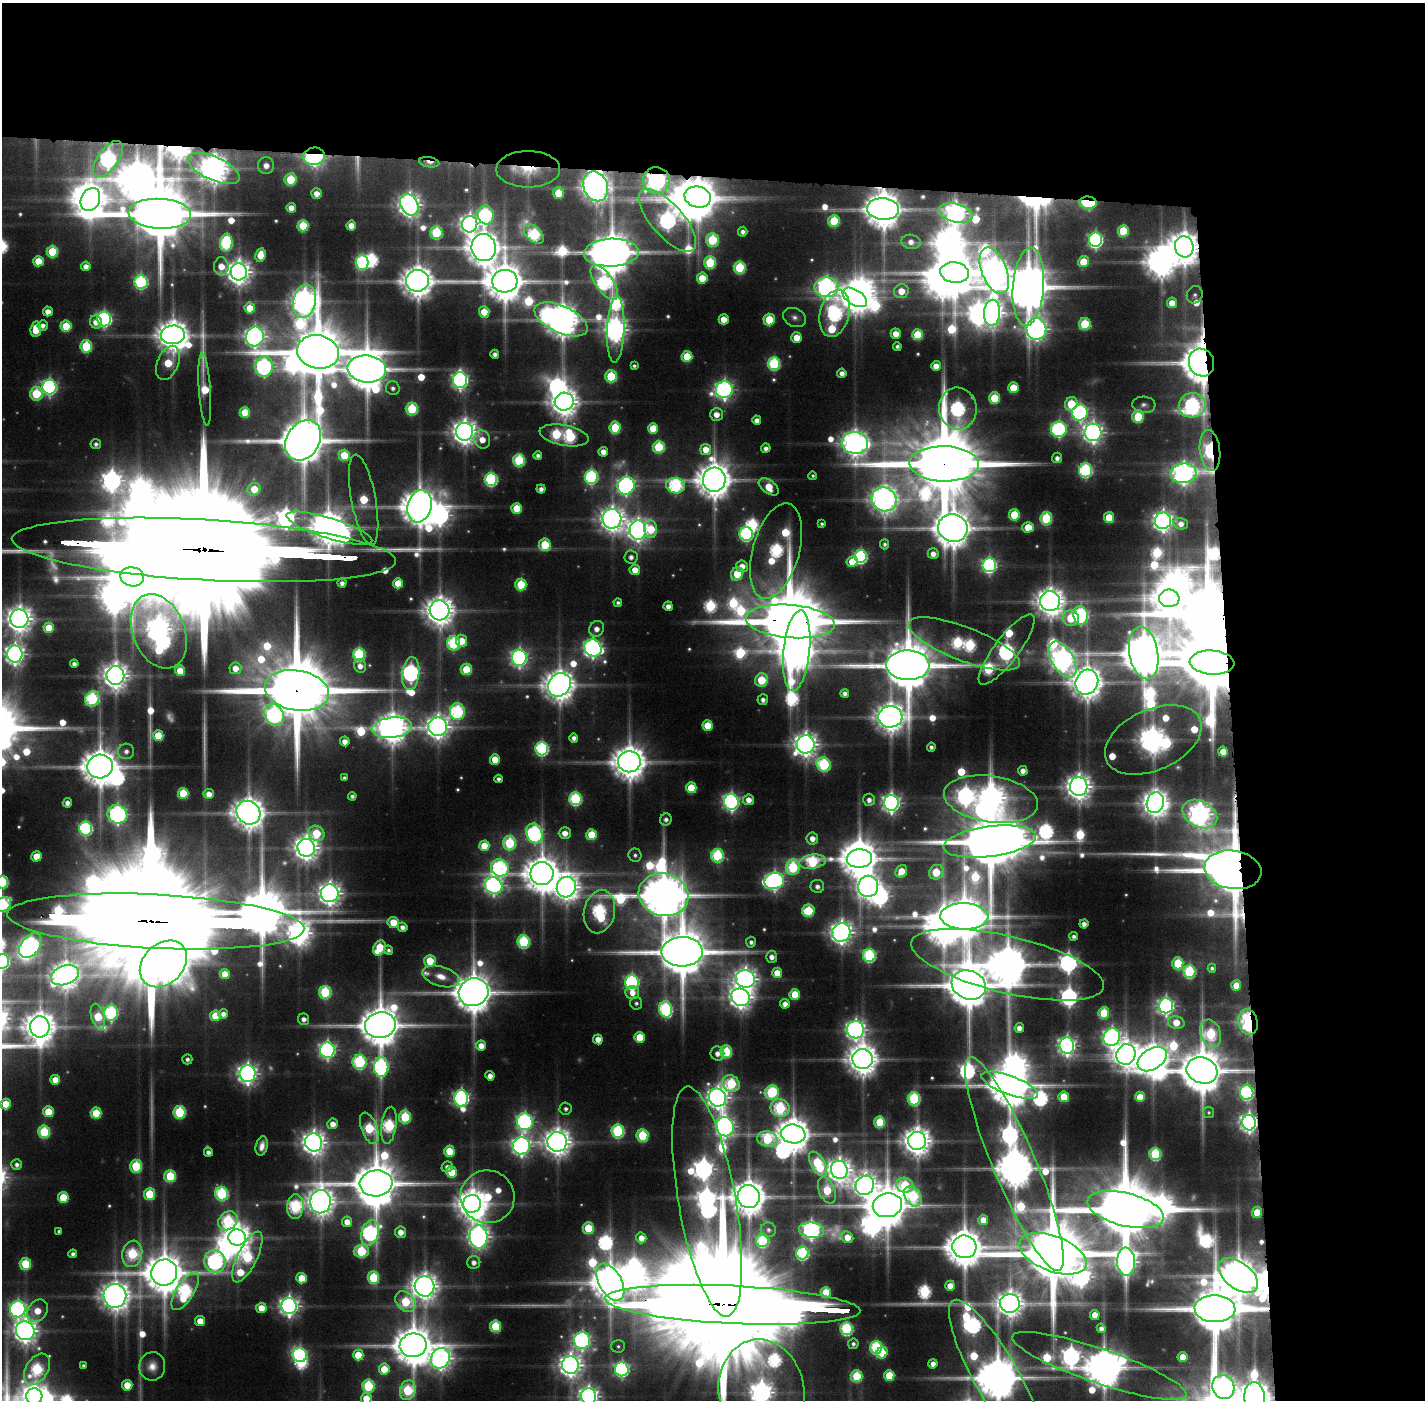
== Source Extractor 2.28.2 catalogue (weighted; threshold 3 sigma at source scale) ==
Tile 3 of 3 x 3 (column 3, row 1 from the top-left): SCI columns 2848-4270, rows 2830-4227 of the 4270 x 4258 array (HDU 1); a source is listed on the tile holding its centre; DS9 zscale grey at full resolution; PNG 1427 x 1402 px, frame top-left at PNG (2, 3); each listed source drawn as its Kron ellipse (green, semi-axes under 4 px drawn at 4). Shown black and unused: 24% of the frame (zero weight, under 6 of 11 exposures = <1% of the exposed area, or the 3 px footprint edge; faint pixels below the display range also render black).
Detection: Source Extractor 2.28.2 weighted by HDU 2 'WHT'; one run over the whole footprint, this tile lists its part. Background 0.0915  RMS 0.0065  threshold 0.0265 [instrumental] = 3 sigma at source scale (4.09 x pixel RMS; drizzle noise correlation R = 1.36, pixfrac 0.8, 0.05/0.05 arcsec/px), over >= 5 px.
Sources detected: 625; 30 too faint to see at this stretch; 37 inside a brighter object's white glare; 3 cosmic-ray / hot-pixel residue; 5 long thin detections or spike segments (spike, bleed or trail) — neither listed nor drawn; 14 inside a brighter listed object's ellipse — not listed separately; of the other 536, all 500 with FLUX_AUTO >= 1.69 (the completeness limit of this list) listed and drawn (36 fainter detections not listed), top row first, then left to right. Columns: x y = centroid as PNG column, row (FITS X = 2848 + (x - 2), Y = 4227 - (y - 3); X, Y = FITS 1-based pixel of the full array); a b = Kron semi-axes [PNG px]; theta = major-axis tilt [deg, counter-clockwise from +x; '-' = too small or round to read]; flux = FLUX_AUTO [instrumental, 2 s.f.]
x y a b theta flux
314 156 11 8 6 550
108 159 21 10 54 320
429 162 10 5 -9 11
266 165 8 8 - 9.2
214 168 28 11 -24 1500
528 169 32 18 0 35
290 179 6 6 - 53
656 181 13 13 - 550
596 186 15 12 -67 1300
316 193 5 5 - 9
558 193 6 5 - 28
698 197 13 10 -15 3100
90 199 12 9 62 1700
1088 203 8 6 -5 110
409 205 11 8 -62 870
291 208 5 5 - 11
883 209 16 11 -4 2900
956 213 17 9 -14 690
160 214 31 15 -3 10000
486 215 9 8 - 160
668 220 39 16 -49 450
834 221 6 5 - 56
470 224 8 7 - 570
351 225 5 5 - 14
303 226 6 5 - 51
1123 231 6 5 - 42
436 232 6 6 - 83
743 232 5 4 - 4.1
534 234 12 7 -44 120
712 240 7 6 - 71
1095 240 7 6 - 280
911 242 10 7 -12 6.1
226 243 9 6 83 130
1184 247 10 9 - 2000
484 248 13 12 - 2400
52 252 6 5 - 56
611 253 27 14 3 4400
260 255 7 5 80 17
38 261 5 5 - 23
362 262 7 6 - 150
710 262 6 6 - 68
1084 262 5 5 - 30
86 266 5 4 - 6.3
221 266 9 7 -90 13
740 268 6 6 - 85
994 271 24 12 -68 1500
239 272 8 8 - 1100
955 273 14 10 -9 4200
702 278 5 5 - 24
418 281 11 10 - 2000
505 281 13 11 4 3300
141 282 7 6 - 160
604 283 20 8 -55 190
827 287 12 10 -1 530
1028 287 39 15 86 5300
901 291 7 7 - 17
1195 295 9 7 66 2.9
855 297 13 7 -32 1500
304 301 17 11 79 1200
1172 303 5 5 - 13
250 308 5 5 - 22
48 311 5 5 - 9.3
484 312 6 5 - 19
835 313 24 14 76 290
992 313 13 8 87 820
794 317 12 9 -24 4.8
104 319 7 7 - 260
561 319 28 13 -24 2300
724 319 5 5 - 14
769 319 6 5 - 42
96 322 6 6 - 8.8
1085 324 6 6 - 53
43 325 5 5 - 4.9
66 326 5 5 - 41
36 329 8 5 82 26
1036 329 11 10 - 740
616 330 33 8 88 980
896 334 5 5 - 13
173 335 12 9 4 1800
918 335 5 5 - 44
255 336 10 9 - 610
796 337 5 5 - 17
86 346 6 6 - 66
897 346 4 4 - 2.8
318 352 21 16 -12 8700
495 354 4 4 - 4.2
687 356 5 5 - 38
1201 362 14 12 -70 3400
168 363 18 10 68 41
774 363 6 6 - 110
634 366 4 4 - 2.1
936 366 5 5 - 11
264 367 10 8 87 310
367 369 19 13 -6 4000
842 373 4 4 - 5.7
611 376 6 6 - 63
460 380 8 7 - 410
49 387 7 7 - 290
393 388 7 6 - 3.8
1013 388 5 5 - 31
205 389 36 6 -86 41
724 390 8 8 - 480
36 394 7 6 - 64
994 398 5 5 - 39
564 402 9 9 - 1500
1071 404 7 6 - 40
1144 405 11 8 -4 3.5
1192 405 13 12 - 240
412 409 6 6 - 76
958 409 21 19 -82 240
245 412 5 5 - 31
1080 412 8 7 - 280
716 414 6 6 - 10
1138 416 6 6 - 56
757 420 4 4 - 6
615 428 6 5 - 57
653 428 5 5 - 26
1059 429 8 7 - 250
465 432 9 8 - 1100
1093 432 9 8 - 680
564 435 25 10 -10 190
303 440 21 16 58 5700
482 440 9 7 -73 13
855 443 13 11 -10 1300
96 444 5 5 - 3.3
659 447 6 6 - 72
766 448 4 4 - 4.9
706 449 5 5 - 16
1210 450 20 10 -83 150
603 452 5 5 - 8.5
344 455 5 5 - 33
538 455 4 4 - 3.7
1057 458 5 5 - 4.8
519 460 6 6 - 92
944 464 34 17 -1 17000
1086 470 7 6 - 160
1184 473 13 9 7 740
813 476 4 4 - 1.9
591 477 7 6 - 170
491 479 6 6 - 170
714 480 12 11 - 2500
626 486 9 8 - 380
676 486 9 8 - 160
769 487 11 6 -36 29
254 489 7 6 - 22
541 489 4 4 - 5
884 499 13 11 -36 1300
364 500 46 12 -79 45
419 506 16 12 73 3000
517 508 5 5 - 34
1014 515 5 5 - 45
1109 517 5 5 - 29
1046 518 6 6 - 85
612 519 10 9 - 1000
1163 521 8 8 - 700
822 524 4 4 - 2
1181 524 7 5 -15 6.9
1028 527 5 5 - 25
329 528 45 10 -17 2600
953 528 15 13 -20 2900
651 529 9 6 -85 35
638 530 9 8 - 760
746 534 7 6 - 180
885 544 5 4 - 2.7
545 545 6 6 - 51
204 550 192 30 -3 120000
776 551 49 23 75 250
933 554 5 5 - 7.2
631 557 6 6 - 5.1
861 557 6 6 - 180
852 562 5 5 - 22
989 565 7 7 - 270
742 566 6 6 - 10
635 570 5 5 - 14
737 574 7 6 - 37
132 577 12 9 -11 4000
342 583 4 4 - 4.8
398 583 5 5 - 24
521 584 6 5 - 52
1169 598 10 9 - 1800
1050 601 10 10 - 1500
618 603 4 4 - 2.5
668 606 5 4 - 6.5
439 610 10 10 - 1600
1081 615 9 7 -83 250
1071 618 8 8 - 43
19 619 9 9 - 1200
790 621 44 16 -5 13000
49 628 5 5 - 35
597 629 8 7 - 7.5
159 631 39 26 -68 1200
462 641 6 5 - 20
453 643 7 6 - 130
964 644 59 17 -21 240
593 648 9 8 - 470
1007 650 43 12 53 440
797 651 40 13 84 2300
1144 653 26 14 -80 3800
15 654 8 7 - 660
359 654 6 6 - 110
519 658 8 7 - 380
1063 659 20 11 -59 990
1212 663 22 12 -4 12000
74 664 4 4 - 4.2
908 665 22 15 -1 7200
360 666 7 6 - 6.9
235 668 6 6 - 11
466 669 6 5 - 42
180 671 5 5 - 19
411 674 16 8 83 360
115 676 9 9 - 1200
761 680 7 6 - 49
1087 682 13 11 66 2000
559 685 12 10 51 2000
297 690 32 20 -10 15000
845 693 4 4 - 4.6
92 699 8 6 48 150
763 700 5 5 - 4.6
457 712 8 7 - 170
274 715 11 9 -59 230
890 717 12 11 - 1600
707 725 5 5 - 31
438 727 9 9 - 940
392 728 20 10 7 1800
158 735 5 5 - 29
574 738 4 4 - 4.7
1153 740 51 30 24 1300
345 741 5 5 - 7.4
805 744 9 9 - 1000
931 747 4 4 - 3.1
542 749 6 6 - 170
126 751 8 7 - 5.3
1223 752 5 4 - 16
495 759 5 5 - 21
629 762 11 10 - 2400
824 764 8 7 - 130
100 766 13 12 - 2900
1023 771 5 4 - 6.7
344 778 4 4 - 2.2
498 779 4 4 - 3.3
1079 787 9 9 - 1200
691 788 5 5 - 40
183 793 5 5 - 45
209 794 5 5 - 8.9
352 796 4 4 - 2.9
575 799 6 6 - 130
991 799 47 23 -8 2000
748 800 5 5 - 9
869 800 6 6 - 5.6
731 802 8 7 - 370
67 803 5 4 - 5.6
891 803 8 7 - 530
1155 803 10 8 71 1200
248 813 12 11 - 2000
117 814 10 9 - 420
1200 814 18 13 -28 870
666 819 6 5 - 3.9
86 828 7 6 - 180
316 833 8 7 - 43
534 833 10 8 -69 250
565 833 6 6 - 9.2
591 835 5 5 - 38
812 838 6 5 - 8.7
990 842 47 15 7 8900
510 843 7 6 - 93
484 846 5 5 - 25
306 848 9 8 - 1100
635 855 7 6 - 2.6
37 856 5 5 - 16
717 856 6 6 - 120
859 859 13 9 3 2900
812 862 13 7 8 110
793 867 8 7 - 100
500 868 9 8 - 230
1233 870 29 19 -8 7400
901 871 7 5 54 18
936 872 8 7 - 42
542 873 11 11 - 2700
774 881 10 8 17 440
2 882 6 6 - 91
493 885 9 8 - 420
817 886 7 6 - 4.9
868 886 11 10 - 910
566 887 10 9 - 1200
330 893 9 9 - 900
664 895 25 21 -14 4900
3 904 9 6 40 130
808 911 6 6 - 55
599 912 22 15 78 200
964 916 24 13 -2 4100
156 921 149 27 -3 91000
393 923 6 5 - 24
1084 924 4 4 - 5.7
402 927 5 4 - 5.9
841 932 9 9 - 920
1074 936 4 4 - 3.2
523 942 6 6 - 120
751 942 5 5 - 3.7
30 945 14 9 50 280
379 948 8 6 63 45
388 950 5 4 - 2.8
682 952 20 14 1 6500
869 955 6 6 - 140
772 957 6 5 - 6.4
430 961 6 6 - 37
2 962 7 7 - 240
1178 963 6 5 - 54
163 964 26 20 44 1700
1008 965 99 28 -13 5200
1212 968 4 4 - 2.4
1189 971 6 6 - 120
777 973 5 5 - 19
225 974 5 5 - 17
65 975 14 9 19 1300
441 976 19 10 -17 14
745 979 10 8 -12 870
632 982 7 6 - 220
969 985 17 14 -20 5200
1236 985 5 5 - 21
325 992 6 6 - 93
473 992 15 14 - 3500
632 993 7 6 - 9.3
795 994 5 5 - 31
740 997 9 8 - 910
636 1003 6 6 - 2.6
785 1004 5 5 - 7.3
1166 1006 7 7 - 410
666 1009 8 6 -79 170
111 1013 8 6 82 170
1104 1013 6 5 - 52
223 1014 5 5 - 5.3
215 1016 5 5 - 27
98 1017 13 6 -74 40
304 1019 6 5 - 5.2
1176 1022 8 6 -5 18
1248 1022 13 9 -75 190
380 1025 15 13 10 3800
40 1027 10 9 - 1900
1019 1028 5 4 - 6.7
856 1030 8 8 - 600
1211 1034 14 10 -72 97
640 1037 5 5 - 31
1112 1037 9 8 - 450
598 1039 5 5 - 11
481 1046 5 5 - 12
1067 1046 8 7 - 510
327 1050 7 7 - 380
726 1052 6 6 - 71
717 1054 7 7 - 6.4
1126 1054 10 9 - 1300
187 1059 5 5 - 3.4
863 1059 10 10 - 1800
1152 1059 16 10 33 2100
360 1062 7 7 - 150
381 1067 10 7 -90 220
1202 1070 16 13 -20 4700
248 1074 8 8 - 660
490 1076 5 4 - 7.1
55 1080 5 5 - 16
731 1084 9 8 - 92
1010 1085 30 9 -20 4100
772 1092 7 7 - 110
1247 1093 7 6 - 200
1064 1097 5 5 - 32
1140 1097 5 5 - 23
461 1098 8 7 - 350
718 1098 9 8 - 800
914 1099 6 6 - 120
6 1104 5 5 - 28
780 1108 9 8 - 120
566 1109 6 6 - 3.4
48 1112 5 5 - 30
180 1112 6 6 - 91
1209 1112 5 5 - 1.7
96 1113 5 5 - 40
405 1117 6 6 - 76
525 1122 8 8 - 340
880 1122 6 5 - 52
1249 1123 8 7 - 520
333 1124 5 5 - 8.9
389 1125 19 7 82 130
725 1127 10 8 -66 470
369 1128 16 8 -69 82
618 1131 7 6 - 140
44 1132 6 6 - 77
793 1134 12 9 -9 2300
642 1135 6 6 - 70
767 1139 10 7 -9 83
917 1141 9 9 - 1500
314 1142 9 8 - 950
557 1142 10 10 - 1300
262 1146 10 6 76 6.8
521 1146 8 8 - 530
449 1151 5 5 - 35
208 1152 5 4 - 4.6
1155 1154 6 6 - 94
818 1164 13 7 -61 87
1014 1164 115 21 -67 3900
17 1165 5 5 - 3.7
136 1166 6 6 - 71
447 1167 6 5 - 5.3
839 1170 9 8 - 1000
451 1172 5 5 - 31
170 1176 6 6 - 64
376 1183 16 13 5 5000
865 1185 10 9 - 950
905 1185 9 7 -20 55
827 1190 14 8 -67 50
149 1194 6 5 - 53
222 1194 7 6 - 130
913 1196 11 7 -57 97
63 1197 5 5 - 36
488 1197 27 26 - 78
749 1197 11 11 - 2600
320 1202 11 10 - 1500
707 1202 116 28 -80 1200
472 1204 9 9 - 1700
887 1205 15 12 11 3900
295 1206 12 8 86 140
1126 1210 39 16 -14 12000
1257 1212 5 5 - 22
983 1220 5 5 - 13
228 1221 10 8 42 110
347 1222 5 5 - 12
588 1228 6 5 - 45
768 1230 8 7 - 3.4
811 1230 13 7 -6 450
59 1231 4 3 - 1.7
400 1232 5 5 - 8.9
370 1233 13 8 71 250
478 1237 12 9 -82 780
847 1237 6 5 - 15
237 1238 9 8 - 1400
641 1238 5 5 - 11
762 1241 6 6 - 100
964 1247 12 11 - 2900
361 1251 7 6 - 82
802 1253 6 6 - 160
73 1254 4 4 - 3.6
132 1254 13 10 79 92
1053 1254 35 17 -21 13000
247 1257 28 9 64 130
215 1261 11 10 - 300
474 1262 6 6 - 5.1
1126 1262 14 9 -88 780
25 1264 6 5 - 58
164 1273 13 12 - 3600
1238 1275 23 13 -38 2600
302 1278 5 5 - 23
373 1278 6 6 - 65
610 1282 20 11 -61 3000
424 1286 10 10 - 1300
950 1286 5 5 - 12
185 1291 22 8 58 160
826 1293 5 5 - 41
115 1296 12 11 - 1600
405 1302 11 8 -46 62
1010 1303 10 9 - 1200
733 1305 128 19 -3 80000
289 1306 8 7 - 600
261 1308 5 5 - 15
18 1309 8 8 - 310
1215 1309 20 13 -1 6300
37 1311 12 9 54 17
1095 1315 5 4 - 15
200 1321 5 5 - 17
495 1326 6 5 - 63
1101 1328 5 4 - 4.6
846 1329 6 6 - 140
25 1331 9 9 - 1000
582 1340 8 8 - 340
853 1344 5 5 - 3
413 1345 13 12 - 3400
618 1346 7 6 - 2.2
876 1347 6 6 - 130
882 1353 6 5 - 32
300 1355 7 7 - 190
358 1355 5 5 - 26
1183 1357 5 5 - 18
440 1358 11 9 58 840
933 1364 4 4 - 6.7
83 1365 4 4 - 1.9
570 1365 9 8 - 890
152 1366 14 13 - 9.5
1099 1366 92 17 -19 3800
37 1369 17 11 58 120
384 1369 5 5 - 24
622 1369 7 7 - 230
889 1375 5 5 - 37
857 1376 6 6 - 63
998 1379 90 22 -61 4600
127 1385 5 5 - 20
368 1386 6 6 - 87
1223 1387 12 11 - 670
408 1390 10 7 72 86
761 1392 53 43 -82 1200
34 1396 8 8 - 1000
589 1396 8 7 - 660
1254 1397 15 10 -86 2100
366 1399 6 5 - 20
Overlapping masked pixels (flux is a lower limit): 33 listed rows (the first 20) at x y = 314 156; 108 159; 429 162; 214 168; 528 169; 656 181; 596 186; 698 197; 1088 203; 883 209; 956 213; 1184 247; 1028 287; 1201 362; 1192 405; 1210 450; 944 464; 1184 473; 204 550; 790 621
Isophote crosses this tile's border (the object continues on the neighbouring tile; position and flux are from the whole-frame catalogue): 17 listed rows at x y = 204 550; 19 619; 15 654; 2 882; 3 904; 156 921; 2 962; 6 1104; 1099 1366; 998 1379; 1223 1387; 408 1390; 761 1392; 34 1396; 589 1396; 1254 1397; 366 1399
Unlisted compact peaks at least as high as the median listed source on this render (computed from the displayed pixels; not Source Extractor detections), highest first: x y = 142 1335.